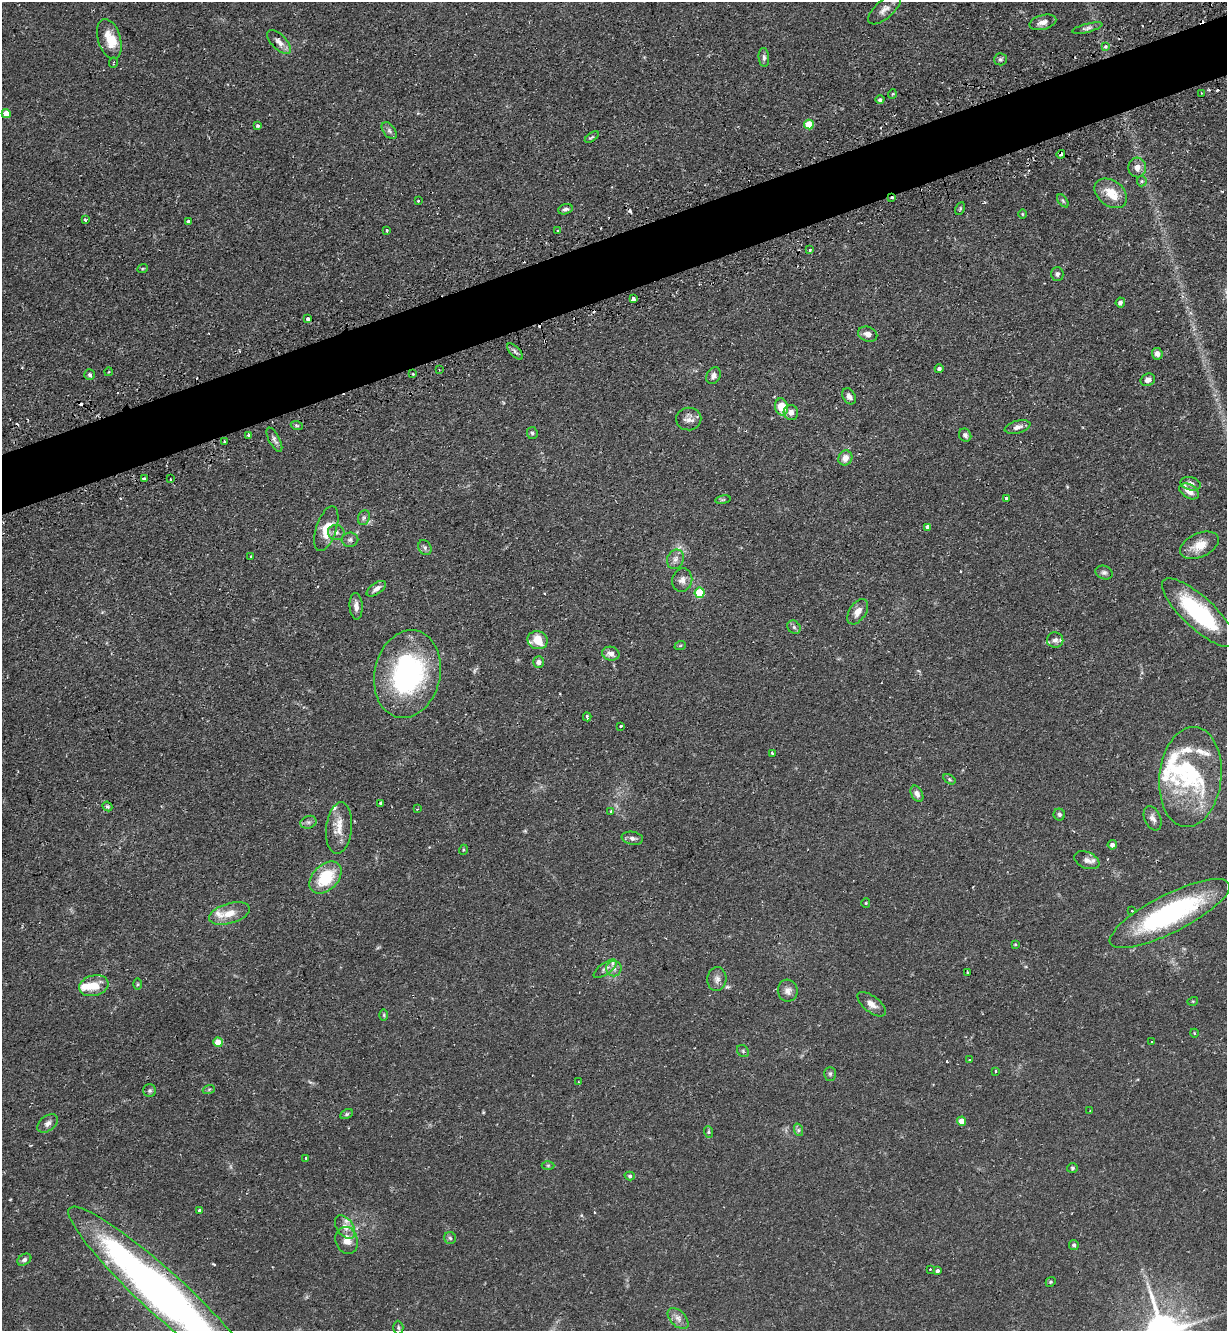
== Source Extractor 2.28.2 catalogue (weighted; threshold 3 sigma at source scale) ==
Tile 10 of 4 x 4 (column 2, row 3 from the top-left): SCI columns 1395-2619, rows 1366-2694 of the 5366 x 5390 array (HDU 1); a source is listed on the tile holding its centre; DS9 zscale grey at full resolution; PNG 1229 x 1333 px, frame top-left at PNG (2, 2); each listed source drawn as its Kron ellipse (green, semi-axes under 4 px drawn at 4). Shown black and unused: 5% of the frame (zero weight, under 2 of 3 exposures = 4% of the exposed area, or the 3 px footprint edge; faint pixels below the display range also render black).
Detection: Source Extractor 2.28.2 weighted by HDU 2 'WHT'; one run over the whole footprint, this tile lists its part. Background 0.0647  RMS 0.0051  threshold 0.023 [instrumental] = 3 sigma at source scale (4.5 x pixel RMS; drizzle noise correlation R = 1.50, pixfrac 1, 0.05/0.05 arcsec/px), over >= 5 px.
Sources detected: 183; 2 inside a brighter object's white glare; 11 cosmic-ray / hot-pixel residue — neither listed nor drawn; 16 inside a brighter listed object's ellipse — not listed separately; the other 154 listed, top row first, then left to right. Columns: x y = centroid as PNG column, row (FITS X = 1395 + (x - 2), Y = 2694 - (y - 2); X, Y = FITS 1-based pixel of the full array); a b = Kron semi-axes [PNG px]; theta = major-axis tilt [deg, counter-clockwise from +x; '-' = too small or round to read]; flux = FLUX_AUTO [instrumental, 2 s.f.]
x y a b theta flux
885 9 20 9 41 3.8
1043 22 14 7 15 3.1
1087 28 15 4 14 1.6
109 39 21 11 -73 8.2
279 42 15 7 -45 3.1
1106 46 3 3 - 3.1
764 57 9 5 -85 1.5
1000 59 6 6 - 1
114 63 5 2 - 0.48
1201 93 2 2 - 0.39
892 94 5 3 - 0.36
880 100 4 4 - 1.2
6 114 4 4 - 7.9
809 124 5 5 - 14
258 126 3 3 - 1.5
389 131 10 5 -52 1.4
592 137 8 3 34 0.74
1061 154 4 4 - 1.6
1137 167 10 9 - 3.7
1142 181 5 5 - 0.79
1111 193 18 12 -37 9.5
892 198 3 3 - 1.2
418 201 3 3 - 0.45
1063 201 7 4 -54 0.72
565 209 7 5 17 1.3
960 209 7 4 64 0.74
1022 214 5 3 - 0.43
85 220 3 3 - 0.61
188 221 4 3 - 2.1
386 230 4 3 - 0.88
557 231 3 3 - 1.3
810 250 3 3 - 1.2
143 268 5 3 - 0.45
1057 274 7 6 - 1.3
633 298 4 3 - 8.6
1120 302 5 4 - 1.6
308 319 3 3 - 4.1
868 334 10 7 -21 2.8
515 352 10 5 -48 1.4
1157 354 6 5 - 2.5
939 369 4 4 - 1.5
439 370 2 2 - 0.44
108 372 4 3 - 0.39
413 374 3 3 - 0.61
90 375 5 5 - 1.4
714 376 9 7 63 2.1
1148 380 7 6 - 2.2
849 396 9 6 -57 2
781 407 9 6 -79 11
791 413 7 7 - 2.6
689 419 12 11 - 3
297 426 6 4 -20 0.74
1018 427 13 6 15 2.6
532 433 6 5 - 0.99
965 435 7 6 - 1.5
249 436 3 3 - 1.6
274 440 13 5 -62 1.9
224 441 2 2 - 0.54
845 458 8 6 61 3.7
144 479 4 3 - 5.7
170 479 3 2 - 0.49
1191 484 10 6 -14 2
1189 491 11 7 -31 3.6
1006 498 4 3 - 1.6
723 500 8 3 9 0.66
364 518 7 5 68 1.3
927 527 4 4 - 2
326 529 23 10 71 9.3
336 532 8 7 - 2
350 540 8 7 - 1.6
1199 545 20 12 24 7.7
425 548 8 6 -60 1.4
251 556 3 3 - 0.97
675 559 10 8 61 2.5
1104 572 9 6 -20 1.6
682 580 12 10 74 3
376 589 11 5 35 2.3
700 593 5 5 - 20
356 606 13 6 -86 2.9
858 612 14 8 57 4
1199 613 48 16 -43 45
794 627 7 6 - 1.3
538 640 10 9 - 9.9
1055 640 8 7 - 1.9
680 646 6 3 20 0.53
611 654 9 7 -12 3.1
539 662 6 5 - 2.3
407 674 44 33 78 88
587 717 4 3 - 1.2
621 726 3 3 - 1.1
772 754 3 3 - 2
1190 777 50 31 84 40
949 779 7 4 -32 0.74
917 794 9 5 -63 2.1
381 803 4 3 - 2.2
107 806 5 4 - 0.82
417 809 3 3 - 0.42
611 811 4 2 - 0.44
1059 814 6 5 - 1
1153 818 13 8 -66 2.4
308 822 8 6 19 1.5
339 828 26 13 84 7.4
632 838 11 6 -9 1.6
1112 845 4 4 - 1.9
463 850 5 3 - 0.52
1087 860 13 8 -22 2.5
326 878 19 12 45 22
866 903 4 4 - 0.47
1132 911 4 2 - 0.37
229 913 21 10 16 6.9
1170 914 66 19 27 83
1015 944 4 3 - 0.48
614 968 8 8 - 2.4
605 969 13 5 36 2
967 973 3 2 - 0.51
717 979 12 9 87 2.7
137 984 6 4 89 0.71
94 986 15 10 15 8.9
788 991 11 10 - 2.9
1193 1001 5 3 - 0.42
872 1004 17 8 -38 3.7
384 1015 6 4 -90 0.68
1194 1033 4 3 - 0.38
218 1042 5 4 - 7.5
1152 1042 3 2 - 0.4
743 1051 6 5 - 0.83
969 1060 3 2 - 0.46
995 1071 3 3 - 0.95
830 1074 7 5 -90 0.98
578 1082 3 3 - 0.48
209 1089 6 4 19 0.72
150 1091 6 6 - 1.2
1090 1110 3 2 - 0.34
347 1114 7 4 27 0.81
962 1121 4 4 - 5.5
48 1123 11 7 38 2.2
799 1130 6 4 -70 0.92
709 1132 6 4 -70 0.74
306 1158 3 3 - 0.73
548 1165 6 4 0 0.67
1072 1168 5 4 - 0.69
630 1176 5 4 - 0.89
199 1210 3 3 - 0.88
345 1227 13 8 -54 3.7
450 1238 6 6 - 0.98
347 1240 14 11 -72 5.2
1074 1245 5 4 - 1.2
24 1260 7 5 32 1.3
930 1269 3 2 - 0.4
938 1271 4 3 - 1.2
1051 1282 5 4 - 0.67
163 1293 127 21 -42 330
678 1318 13 7 -45 2.9
398 1328 7 5 -88 0.85
Overlapping masked pixels (flux is a lower limit): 2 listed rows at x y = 1061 154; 892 198
Isophote crosses this tile's border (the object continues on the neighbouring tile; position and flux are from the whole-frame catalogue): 1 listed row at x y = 163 1293